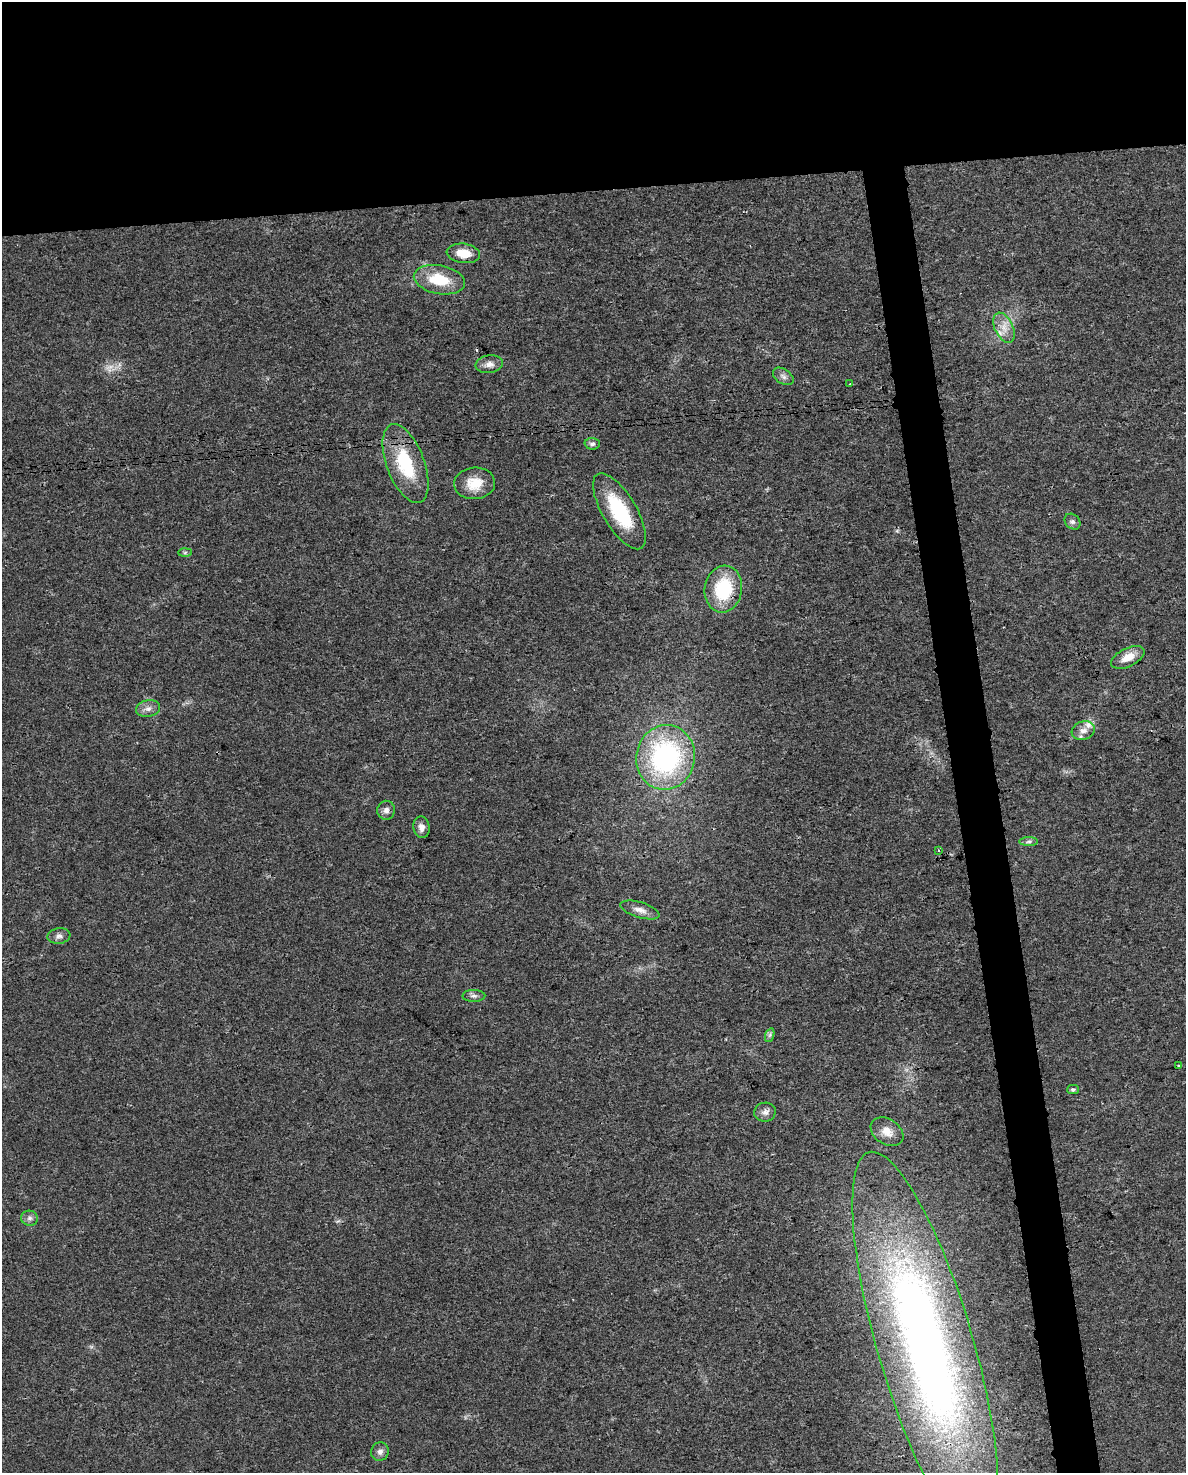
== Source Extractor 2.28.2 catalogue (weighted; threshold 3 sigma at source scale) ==
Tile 2 of 4 x 3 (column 2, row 1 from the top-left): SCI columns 1185-2368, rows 2962-4432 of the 4736 x 4497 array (HDU 1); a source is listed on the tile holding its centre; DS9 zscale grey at full resolution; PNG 1188 x 1475 px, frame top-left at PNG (2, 2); each listed source drawn as its Kron ellipse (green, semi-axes under 4 px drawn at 4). Shown black and unused: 16% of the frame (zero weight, under 3 of 4 exposures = <1% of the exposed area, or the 3 px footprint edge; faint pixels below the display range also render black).
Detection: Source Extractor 2.28.2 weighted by HDU 2 'WHT'; one run over the whole footprint, this tile lists its part. Background 0.0232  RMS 0.003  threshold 0.0136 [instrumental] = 3 sigma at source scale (4.5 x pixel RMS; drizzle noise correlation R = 1.50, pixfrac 1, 0.0396/0.0396 arcsec/px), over >= 5 px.
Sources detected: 35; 1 too faint to see at this stretch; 1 cosmic-ray / hot-pixel residue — neither listed nor drawn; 1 inside a brighter listed object's ellipse — not listed separately; the other 32 listed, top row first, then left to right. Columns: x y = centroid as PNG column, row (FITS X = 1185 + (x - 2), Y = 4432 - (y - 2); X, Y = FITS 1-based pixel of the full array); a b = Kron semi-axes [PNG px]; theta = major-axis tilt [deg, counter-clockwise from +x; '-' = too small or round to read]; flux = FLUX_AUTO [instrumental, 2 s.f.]
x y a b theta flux
463 253 17 10 -7 5.1
439 280 26 14 -11 10
1004 328 16 9 -65 3.4
489 364 14 9 8 2.1
783 376 11 7 -33 1.3
850 384 3 3 - 0.57
592 444 7 6 - 0.84
406 464 41 19 -69 18
474 483 20 16 5 6.5
619 511 43 17 -59 18
1072 522 9 7 -43 0.91
185 553 7 4 2 0.51
723 589 23 18 79 18
1128 657 18 9 26 4.1
148 708 12 8 13 1.8
1083 731 12 9 19 2.5
665 757 32 29 77 54
386 810 9 9 - 1.4
421 827 11 8 -80 1.7
1029 842 9 4 1 0.82
938 850 3 2 - 0.2
640 910 20 7 -17 2.3
59 936 11 7 8 1.3
474 996 11 6 0 1
770 1035 7 4 71 0.65
1178 1066 4 2 - 0.26
1073 1090 6 4 2 0.6
765 1112 11 9 9 1.6
887 1132 18 12 -34 3.4
30 1218 8 7 - 1.1
925 1345 201 48 -74 290
380 1452 9 8 - 1.4
Overlapping masked pixels (flux is a lower limit): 2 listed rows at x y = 723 589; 925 1345